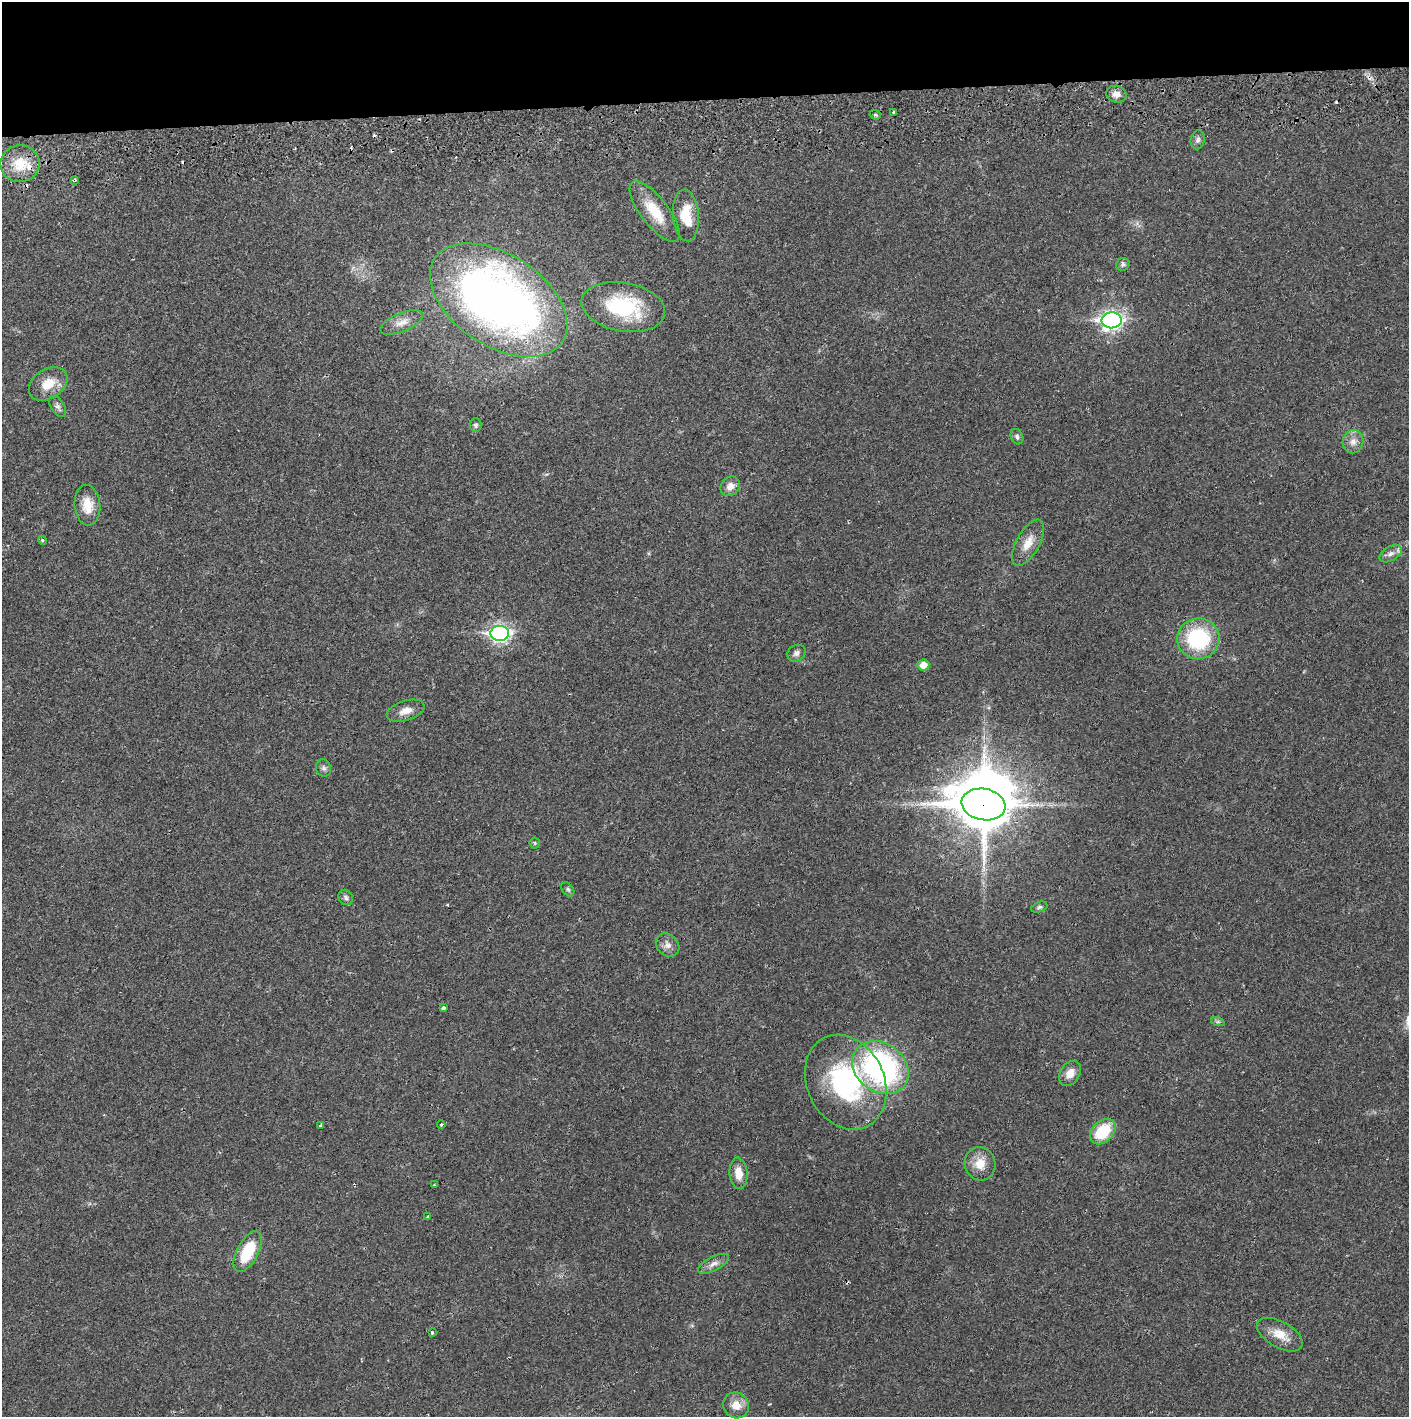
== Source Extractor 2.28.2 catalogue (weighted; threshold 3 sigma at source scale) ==
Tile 2 of 3 x 3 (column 2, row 1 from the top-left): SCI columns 1410-2816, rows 2886-4300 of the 4230 x 4358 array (HDU 1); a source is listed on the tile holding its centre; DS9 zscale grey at full resolution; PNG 1411 x 1419 px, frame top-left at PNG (2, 2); each listed source drawn as its Kron ellipse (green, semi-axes under 4 px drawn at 4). Shown black and unused: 7% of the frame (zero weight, under 2 of 3 exposures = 3% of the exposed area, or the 3 px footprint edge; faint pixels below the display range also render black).
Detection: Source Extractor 2.28.2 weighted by HDU 2 'WHT'; one run over the whole footprint, this tile lists its part. Background 0.0213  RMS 0.0035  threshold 0.0157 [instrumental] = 3 sigma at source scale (4.5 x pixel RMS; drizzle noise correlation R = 1.50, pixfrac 1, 0.05/0.05 arcsec/px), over >= 5 px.
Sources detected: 63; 1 inside a brighter object's white glare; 9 cosmic-ray / hot-pixel residue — neither listed nor drawn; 1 inside a brighter listed object's ellipse — not listed separately; the other 52 listed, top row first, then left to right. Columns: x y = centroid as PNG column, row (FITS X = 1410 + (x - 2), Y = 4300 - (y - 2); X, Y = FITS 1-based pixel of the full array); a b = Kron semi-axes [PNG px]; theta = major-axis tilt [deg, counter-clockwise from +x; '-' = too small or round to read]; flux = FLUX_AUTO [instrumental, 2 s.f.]
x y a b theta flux
1116 94 10 8 -13 2.3
893 112 3 3 - 0.74
875 115 6 4 -20 0.63
1198 140 9 7 76 1.3
20 164 19 18 - 9.3
74 180 4 3 - 1.2
655 211 36 13 -52 10
686 215 26 13 -85 8.4
1123 264 7 6 - 0.87
499 300 76 46 -33 230
623 307 42 24 -10 28
1112 320 10 8 5 140
402 322 23 9 22 3.6
48 384 21 14 32 6.5
58 406 12 6 -58 1.2
475 425 7 6 - 0.93
1017 437 8 6 -67 1
1353 442 12 10 79 2.5
730 486 10 9 - 2.8
87 505 20 13 -85 6
42 540 4 3 - 0.39
1028 543 25 11 61 5
1391 554 12 7 32 1.9
500 633 9 7 2 120
1198 639 21 20 - 29
796 653 9 8 - 1.4
923 665 6 5 - 3.4
406 711 19 10 17 3.5
324 768 8 7 - 1.1
984 804 22 15 -10 1300
535 843 5 5 - 0.43
568 889 8 5 -50 0.7
346 897 8 7 - 1
1039 907 8 5 20 0.71
667 945 13 10 -43 2.3
443 1008 4 3 - 4.1
1218 1022 7 4 -18 0.62
880 1067 30 24 -36 78
1070 1073 13 9 56 3.4
846 1082 49 38 -64 48
321 1125 4 3 - 1
441 1125 4 3 - 0.33
1103 1131 15 10 44 13
980 1164 17 15 -74 5.2
738 1173 16 9 -84 4.4
434 1185 3 3 - 0.58
428 1217 4 3 - 0.44
248 1251 22 10 62 13
713 1264 17 7 28 2.2
432 1332 3 3 - 1.4
1280 1335 25 13 -29 5.5
736 1405 13 12 - 4
Overlapping masked pixels (flux is a lower limit): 3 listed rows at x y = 20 164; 74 180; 984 804